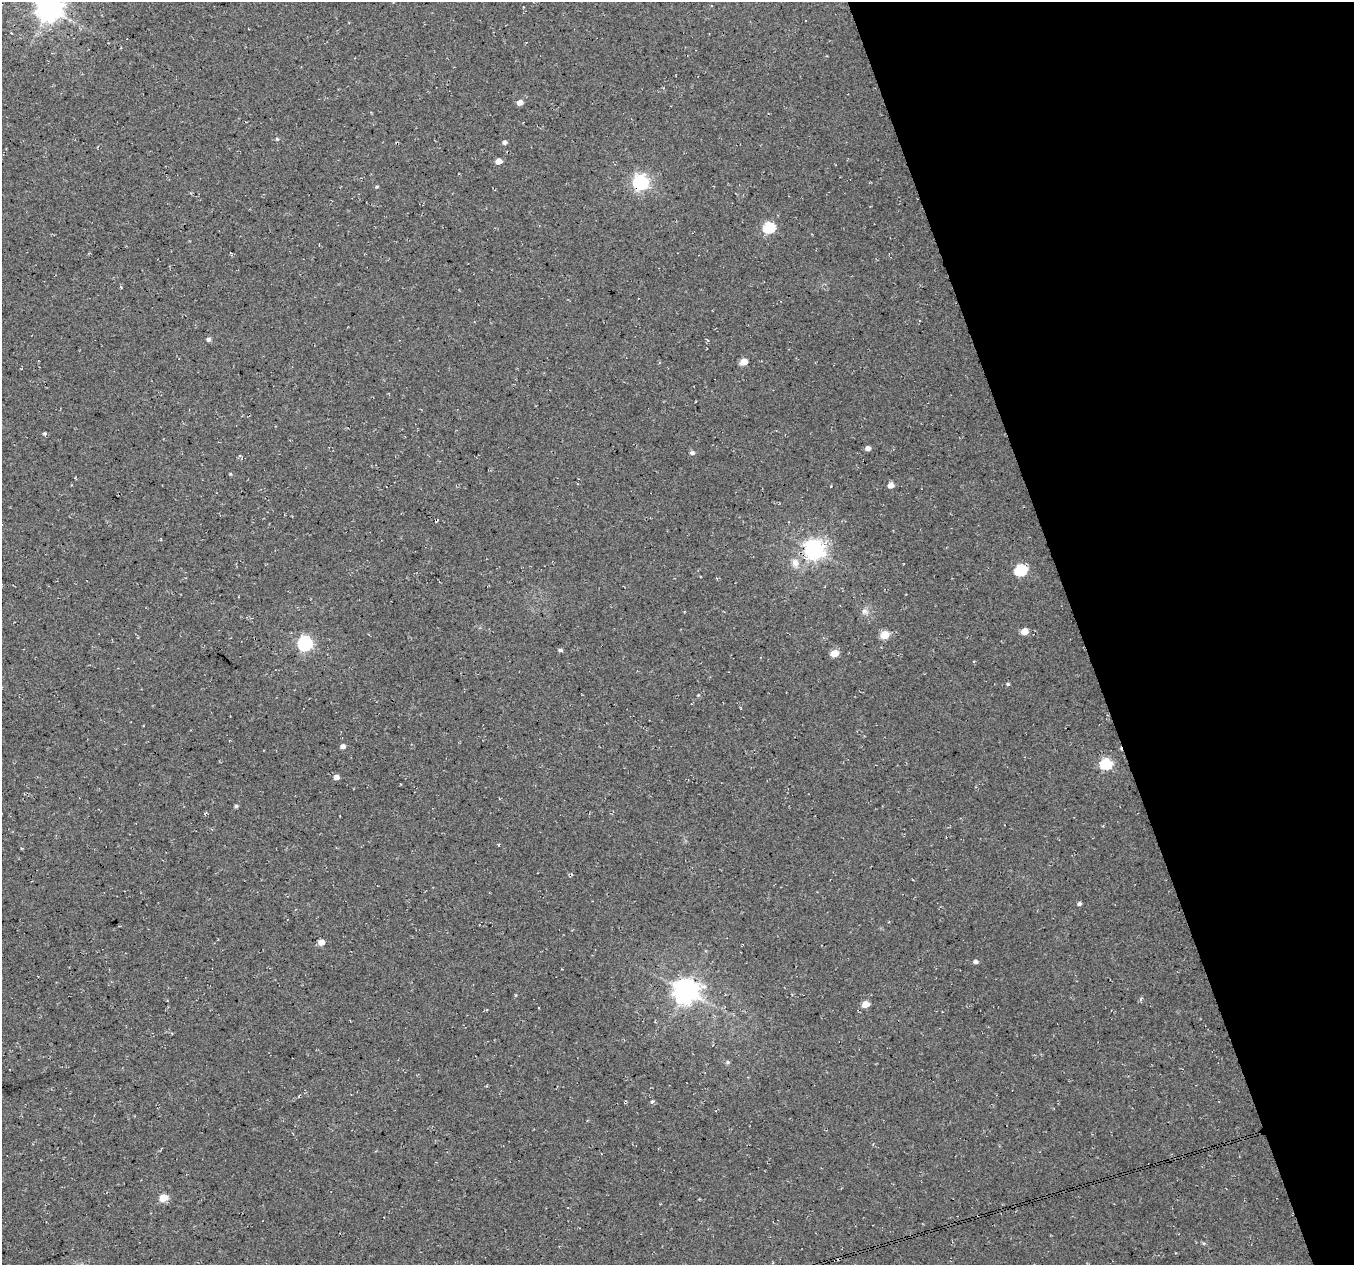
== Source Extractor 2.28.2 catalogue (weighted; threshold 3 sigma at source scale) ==
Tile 12 of 4 x 4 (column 4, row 3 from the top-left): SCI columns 4057-5408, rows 1381-2643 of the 5408 x 5234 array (HDU 1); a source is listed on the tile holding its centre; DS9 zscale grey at full resolution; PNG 1356 x 1267 px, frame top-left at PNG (2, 2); no overlay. Shown black and unused: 20% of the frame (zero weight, under 3 of 4 exposures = <1% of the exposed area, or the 3 px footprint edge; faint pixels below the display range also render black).
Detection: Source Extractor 2.28.2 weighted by HDU 2 'WHT'; one run over the whole footprint, this tile lists its part. Background 0.0276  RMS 0.0063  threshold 0.0285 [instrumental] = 3 sigma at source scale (4.5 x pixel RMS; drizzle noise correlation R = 1.50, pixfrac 1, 0.0396/0.0396 arcsec/px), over >= 5 px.
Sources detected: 39; all 39 listed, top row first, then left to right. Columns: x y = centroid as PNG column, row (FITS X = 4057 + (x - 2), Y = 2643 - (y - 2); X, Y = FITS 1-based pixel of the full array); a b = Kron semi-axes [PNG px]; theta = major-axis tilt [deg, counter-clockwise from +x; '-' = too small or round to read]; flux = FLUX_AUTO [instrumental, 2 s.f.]
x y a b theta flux
49 8 8 8 - 710
520 102 5 5 - 4.3
277 139 5 4 - 0.71
505 142 5 4 - 1.9
499 161 5 4 - 6.2
640 182 7 6 - 170
377 187 4 4 - 0.8
769 227 6 5 - 53
208 339 5 5 - 1.6
707 340 5 3 - 0.85
744 362 5 5 - 11
44 433 4 4 - 0.95
868 448 5 4 - 3
692 453 5 5 - 2
230 474 4 3 - 0.56
891 485 5 5 - 4.5
814 549 8 7 - 330
795 563 12 9 -71 4.5
1021 570 7 5 19 54
864 611 9 7 -36 2.5
1024 631 5 5 - 9.7
885 635 5 5 - 20
305 644 6 6 - 130
560 650 5 4 - 1.3
835 653 5 5 - 13
1008 684 4 4 - 0.79
698 695 4 4 - 0.52
343 746 5 4 - 2.9
1106 764 6 5 - 57
336 777 5 4 - 3.8
236 806 4 4 - 1.2
1079 904 5 4 - 1.4
321 942 5 4 - 6.8
975 962 5 4 - 2
685 990 8 8 - 600
865 1004 5 5 - 8.9
728 1062 5 5 - 1
652 1101 6 4 50 0.93
163 1198 5 5 - 17
Overlapping masked pixels (flux is a lower limit): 3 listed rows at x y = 640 182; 814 549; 1106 764
Isophote crosses this tile's border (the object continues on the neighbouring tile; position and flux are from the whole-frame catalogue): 1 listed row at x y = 49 8